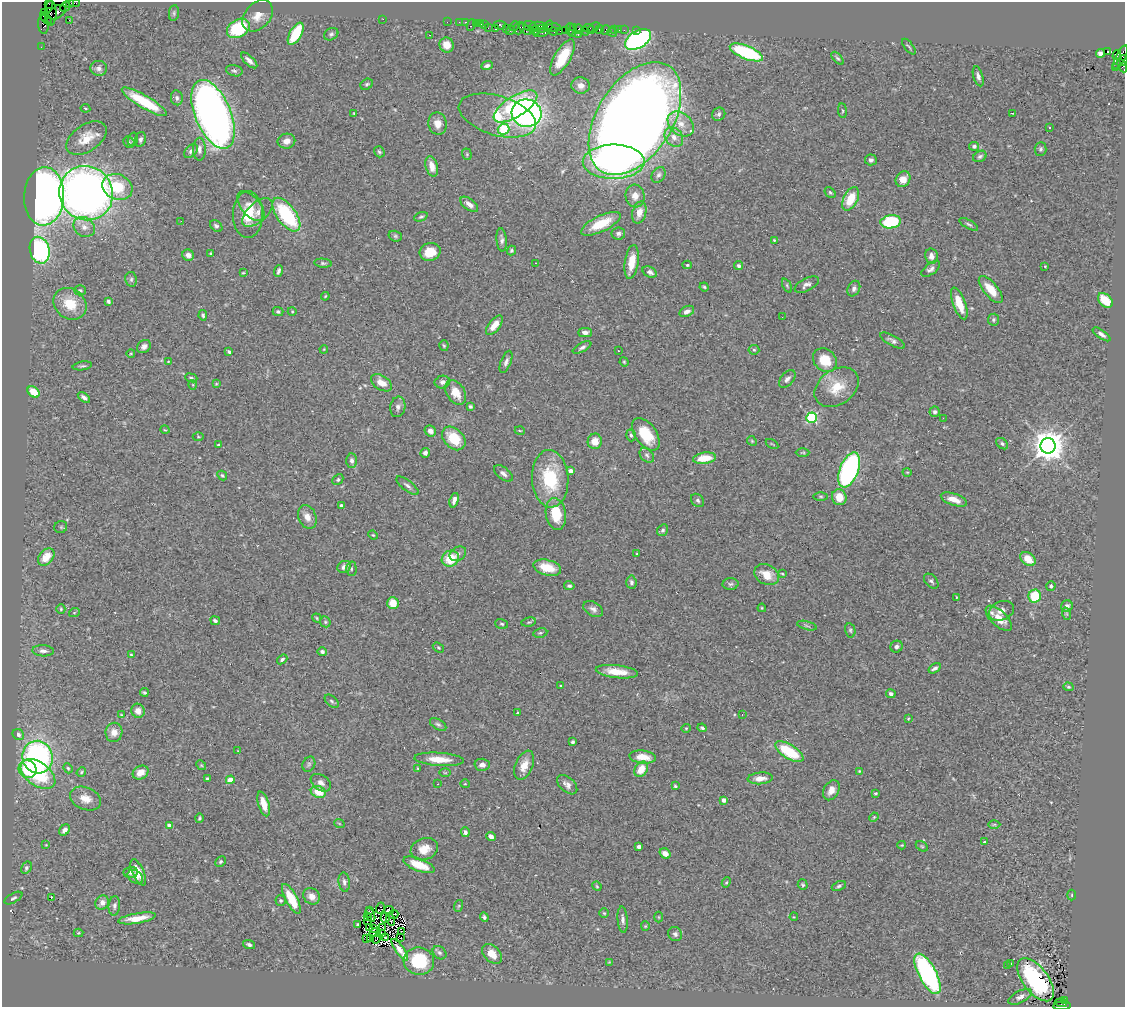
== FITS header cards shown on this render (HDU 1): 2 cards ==
NAXIS1  =                 1123
NAXIS2  =                 1005

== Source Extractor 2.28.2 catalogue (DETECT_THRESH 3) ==
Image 1123 x 1005 px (HDU 1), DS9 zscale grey, 1 PNG px = 1 image px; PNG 1127 x 1009 px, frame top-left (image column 1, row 1005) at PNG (2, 2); each listed source drawn as its Kron ellipse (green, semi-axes under 4 px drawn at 4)
Background 0.821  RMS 0.058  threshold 0.173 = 3 sigma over >= 5 px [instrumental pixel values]
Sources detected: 411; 4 with non-positive FLUX_AUTO (blend fragments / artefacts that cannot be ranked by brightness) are neither listed nor drawn; the other 407 listed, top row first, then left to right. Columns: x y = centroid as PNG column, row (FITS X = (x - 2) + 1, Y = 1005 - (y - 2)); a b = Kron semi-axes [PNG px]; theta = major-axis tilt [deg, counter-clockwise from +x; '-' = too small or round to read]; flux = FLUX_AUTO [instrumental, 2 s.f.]
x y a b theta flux
69 3 3 2 - 43
74 3 5 2 - 28
49 4 4 2 - 25
65 7 5 2 - 51
44 12 2 2 - 12
57 12 10 6 33 340
51 13 13 6 88 340
174 13 8 5 83 7.1
258 16 18 12 48 51
46 18 7 3 -41 110
383 19 2 2 - 37
69 20 3 2 - 4
447 22 2 2 - 18
459 22 2 2 - 22
465 22 3 2 - 44
476 23 3 2 - 45
481 23 3 2 - 29
43 25 9 5 -86 230
471 25 6 3 67 140
485 25 4 3 - 290
500 25 6 4 -15 110
514 26 5 3 - 43
530 26 7 4 -19 220
538 26 8 3 -4 160
548 26 6 3 52 21
554 27 7 3 -1 120
238 28 12 8 30 270
488 28 3 2 - 33
519 28 6 5 - 310
574 28 4 3 - 43
588 28 5 3 - 110
593 28 7 4 39 27
495 29 3 3 - 96
506 29 3 2 - 47
525 29 7 3 -42 210
541 29 5 2 - 220
570 29 6 3 -89 89
579 29 5 3 - 62
599 29 4 3 - 83
615 29 3 3 - 67
510 30 5 3 - 94
565 30 2 2 - 41
606 30 5 4 - 24
619 30 2 2 - 7.5
624 30 2 2 - 24
636 30 3 2 - 11
536 31 4 2 - 79
553 31 4 2 - 28
560 31 2 2 - 28
585 31 4 3 - 50
541 32 8 3 13 200
612 32 5 3 - 50
296 34 12 6 60 190
331 34 7 6 - 9.3
572 34 4 2 - 75
430 35 3 2 - 2.6
578 35 3 2 - 130
638 39 14 8 32 770
447 45 7 7 - 35
41 47 2 2 - 16
909 47 9 2 -52 5.4
1107 51 4 3 - 450
746 52 18 6 -22 380
1100 53 4 4 - 19
1117 55 5 4 - 310
562 57 20 8 60 130
1120 57 13 5 63 520
838 58 8 4 -47 6.9
249 60 10 4 -43 19
1124 61 5 2 - 110
1122 65 7 4 -66 190
487 66 6 4 20 12
1115 67 2 2 - 25
99 68 8 7 - 14
234 71 8 5 -15 9.8
978 76 10 5 -73 14
367 84 6 5 - 7.1
581 85 9 8 - 22
177 98 7 6 - 9.8
144 102 26 6 -31 160
516 106 25 10 33 430
85 108 5 3 - 4.5
842 111 7 4 -82 5.2
354 113 4 4 - 3.6
526 113 15 13 -16 1200
1013 113 3 2 - 3.4
213 114 36 18 -67 3300
719 114 7 6 - 9.6
497 116 40 19 -17 140
635 119 62 37 57 8700
438 124 11 9 -79 36
681 124 15 10 -42 54
1049 127 3 2 - 4.6
503 129 6 5 - 220
674 137 10 8 -51 30
86 138 22 13 34 71
133 139 7 5 74 7.5
141 139 7 5 75 11
286 141 9 7 11 25
129 142 6 5 - 5.9
974 146 5 4 - 11
199 149 11 6 89 19
1041 149 7 6 - 7.9
191 151 8 5 45 13
379 152 6 5 - 6.9
467 154 6 4 -71 5
980 156 7 5 31 10
871 160 6 5 - 12
614 162 31 17 0 630
432 166 10 6 -74 33
658 175 8 6 56 11
903 179 8 7 - 39
117 187 15 12 -25 140
830 192 6 4 -49 6.5
86 193 27 26 - 2900
44 196 29 20 87 3000
635 196 11 9 -84 30
851 199 13 7 64 95
469 204 10 5 -38 25
251 206 18 9 -50 42
257 212 18 9 42 32
639 213 11 7 74 38
248 214 23 15 90 100
286 215 19 9 -54 340
421 217 7 4 21 6.6
181 221 2 2 - 4.1
891 222 10 6 7 240
601 224 21 8 26 120
969 224 10 3 -30 7.9
216 226 7 5 -38 9.8
84 227 11 9 -34 31
618 234 7 6 - 11
395 236 7 5 -16 7.4
502 240 11 5 -85 14
774 240 4 3 - 4.6
40 250 14 9 -76 600
511 251 5 4 - 7
430 252 10 9 - 72
211 253 4 3 - 4.1
188 255 6 5 - 16
931 256 8 6 -79 23
632 262 17 7 81 70
323 263 8 4 -6 6.6
535 263 3 2 - 7.7
687 265 4 4 - 4.5
739 266 4 3 - 8.2
1045 266 2 2 - 2.8
931 269 11 5 37 16
279 271 6 3 70 11
650 272 7 5 -25 15
243 273 4 3 - 3.7
131 279 7 6 - 8.8
787 285 7 4 -64 5.6
807 285 13 6 27 16
704 287 4 4 - 4.7
854 289 8 6 64 12
991 289 16 7 -50 73
80 290 6 5 - 9.1
325 296 4 3 - 3.6
1105 300 9 6 -44 87
109 301 4 3 - 8
959 303 17 6 -69 80
70 304 17 15 -39 100
292 311 4 3 - 3.1
687 311 8 5 26 19
278 312 5 4 - 7.7
203 315 5 3 - 6.7
782 317 2 2 - 3.7
993 320 6 5 - 7.4
494 325 11 5 51 46
585 333 7 4 0 17
1101 334 10 4 -35 13
892 341 14 5 -28 13
144 346 7 6 - 17
444 346 5 4 - 4.9
582 347 10 4 28 12
324 349 4 3 - 3
754 350 5 5 - 6.1
618 351 3 2 - 3.4
229 352 4 3 - 8.2
131 353 4 3 - 3.1
825 360 13 10 -45 92
168 362 3 3 - 3.1
506 362 12 5 68 14
624 362 5 4 - 4.4
82 366 10 4 9 8
191 378 6 4 -20 5.2
787 379 10 6 49 16
442 382 8 6 10 14
382 383 11 7 -33 43
216 384 3 3 - 3.5
193 385 5 3 - 3.1
837 387 24 17 36 98
34 392 7 5 -41 69
456 392 13 9 -59 61
84 397 7 4 -35 12
470 406 3 3 - 6.9
398 407 10 7 80 15
935 412 5 5 - 12
811 418 5 5 - 400
943 418 3 2 - 3.9
165 430 5 3 - 3.2
430 431 6 5 - 21
520 431 5 3 - 3.6
646 434 18 10 -54 140
631 435 6 4 -72 7.4
198 437 5 3 - 3.9
454 438 13 9 -46 120
595 441 7 7 - 46
752 441 5 4 - 4.5
772 444 7 3 -32 3.4
1002 444 7 5 -40 8.1
218 445 3 2 - 3.3
1048 446 7 7 - 7000
425 453 5 4 - 13
803 453 7 3 0 4.3
647 455 8 6 -46 13
704 458 11 5 7 79
352 461 7 5 -87 12
849 470 18 9 69 910
571 471 4 4 - 31
907 472 4 3 - 3.1
503 473 11 6 -38 18
222 476 5 3 - 5.6
338 479 6 5 - 7.2
550 479 29 18 -87 250
407 486 13 5 -38 14
821 496 7 3 0 5.2
839 497 8 7 - 61
954 499 13 6 -19 40
454 500 7 4 73 15
698 500 7 5 -46 9.3
341 506 3 3 - 15
556 514 16 10 -80 120
307 517 12 9 -66 34
61 527 6 6 - 6.4
663 530 6 5 - 9.8
373 535 5 3 - 3.4
458 554 9 6 34 15
637 554 3 2 - 3.1
46 557 10 6 48 71
450 559 9 8 - 100
1028 559 8 6 -38 61
344 567 7 6 - 20
547 568 14 7 -14 78
351 569 7 5 -89 7
782 574 3 3 - 3.6
767 575 13 10 -27 62
931 581 9 5 -49 9.7
631 582 7 5 -85 11
731 584 8 6 3 9
569 586 5 4 - 8.9
1051 586 5 4 - 8.9
1035 596 6 6 - 140
956 597 3 2 - 2.7
393 603 6 6 - 54
1067 606 6 5 - 17
762 608 4 4 - 3.7
61 609 5 4 - 5.3
593 609 10 7 -30 17
1001 611 13 9 23 29
74 613 5 3 - 3.9
1067 614 6 4 -71 4.5
317 618 5 3 - 4.1
999 618 16 8 -43 58
215 621 5 4 - 11
325 622 6 5 - 6.3
529 622 7 4 10 5.6
502 624 6 5 - 6.6
807 626 10 3 -15 7.3
850 630 7 5 -76 7.5
540 633 7 4 10 6.5
896 647 6 5 - 11
438 648 6 4 -35 5.2
43 651 11 5 -3 18
322 652 5 4 - 10
131 655 3 3 - 4.3
282 659 6 3 39 7.1
935 668 7 4 33 11
617 672 21 6 -7 68
561 686 3 2 - 3.5
1068 687 5 4 - 4.9
144 692 4 3 - 6.3
891 694 5 4 - 9.3
332 701 8 5 -45 7.7
138 711 7 6 - 29
518 713 4 3 - 4.6
742 714 3 2 - 3.6
121 715 4 3 - 3.9
908 719 4 3 - 3.7
438 724 9 5 -31 9.1
686 728 4 4 - 4
702 728 5 3 - 6.8
114 732 9 8 - 33
18 735 6 5 - 9.6
573 742 3 3 - 6.6
238 751 3 2 - 2.6
789 752 16 7 -32 170
37 757 16 15 - 850
643 757 13 6 -6 55
439 759 25 6 -4 67
309 764 8 6 64 9.6
201 765 5 4 - 5.1
482 765 7 6 - 16
524 765 15 8 68 47
68 768 5 4 - 5.2
418 768 3 2 - 4.4
27 769 9 8 - 120
641 769 8 6 54 61
859 771 4 3 - 4
81 772 5 4 - 5.1
141 773 8 6 28 43
445 773 6 4 -1 4
38 774 19 11 -36 240
760 778 12 6 4 33
208 779 4 3 - 14
230 780 4 4 - 69
321 783 11 7 -34 20
438 784 3 2 - 9.6
465 784 4 4 - 3.9
567 785 12 7 -43 22
675 786 3 3 - 5.4
831 790 10 7 61 30
318 792 8 5 -21 63
875 793 3 3 - 4.9
85 799 16 11 -21 50
724 800 4 4 - 24
264 804 13 5 -73 49
874 817 5 4 - 4.1
199 818 5 3 - 5.1
339 823 5 3 - 3.6
994 824 6 4 1 5.5
170 826 4 4 - 66
65 830 6 4 45 20
465 832 5 4 - 10
491 837 5 4 - 19
984 842 4 3 - 7.2
46 845 4 3 - 2.8
902 845 4 3 - 4.1
922 846 6 4 -30 5.6
639 847 4 3 - 15
424 849 14 11 20 52
665 853 6 4 -36 23
220 862 5 5 - 6.9
419 865 16 6 -21 77
26 868 6 4 59 9.6
131 872 7 5 4 14
138 872 14 6 -66 51
135 877 8 6 -35 25
344 882 9 5 -83 13
726 882 5 4 - 5.4
803 885 5 5 - 6.4
597 886 5 4 - 4.7
839 886 7 4 22 7.7
1072 895 5 3 - 3.5
312 896 9 7 -39 28
13 898 10 4 30 8.5
51 898 3 2 - 26
291 899 16 6 -62 120
281 900 5 5 - 5.9
102 902 7 6 - 23
114 906 9 6 85 12
458 906 6 4 70 3.9
380 908 5 3 - 2
389 910 5 3 - 7
370 911 4 2 - 6.1
604 913 5 4 - 5.4
393 914 5 2 - 2.2
370 915 7 2 -68 6
367 916 3 2 - 2.6
484 917 5 4 - 7.8
659 917 5 3 - 3.4
794 917 4 3 - 3.1
137 918 19 5 9 60
385 918 5 2 - 4.9
623 919 13 5 -85 15
368 920 3 2 - 0.25
390 920 6 2 -72 4.2
357 924 3 2 - 3.4
645 926 4 4 - 4
369 927 3 2 - 2.7
382 928 3 2 - 3.2
373 929 3 3 - 1.1
402 931 3 2 - 1.9
78 933 5 4 - 4.5
375 933 6 2 22 3.4
382 934 3 3 - 0.29
675 934 7 7 - 11
370 938 4 2 - 1.6
385 938 4 2 - 3.3
400 938 3 2 - 260
366 939 3 2 - 12
377 939 5 2 - 1.9
249 945 6 4 -20 9.9
400 950 13 4 -55 30
439 953 7 6 - 9.4
492 954 12 7 -47 48
419 961 15 13 -8 220
609 962 4 4 - 3
1011 964 3 2 - 3
1007 965 3 2 - 3.1
928 974 22 8 -62 720
1036 980 25 12 -53 430
1020 997 13 6 27 19
1064 1000 4 3 - 120
1061 1003 6 3 -4 83
1062 1006 9 3 3 150
At the frame edge (FLAGS 8, measured only in part): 6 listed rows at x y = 69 3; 74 3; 49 4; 1124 61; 1122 65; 1062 1006
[4 non-positive-flux detections neither listed nor drawn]